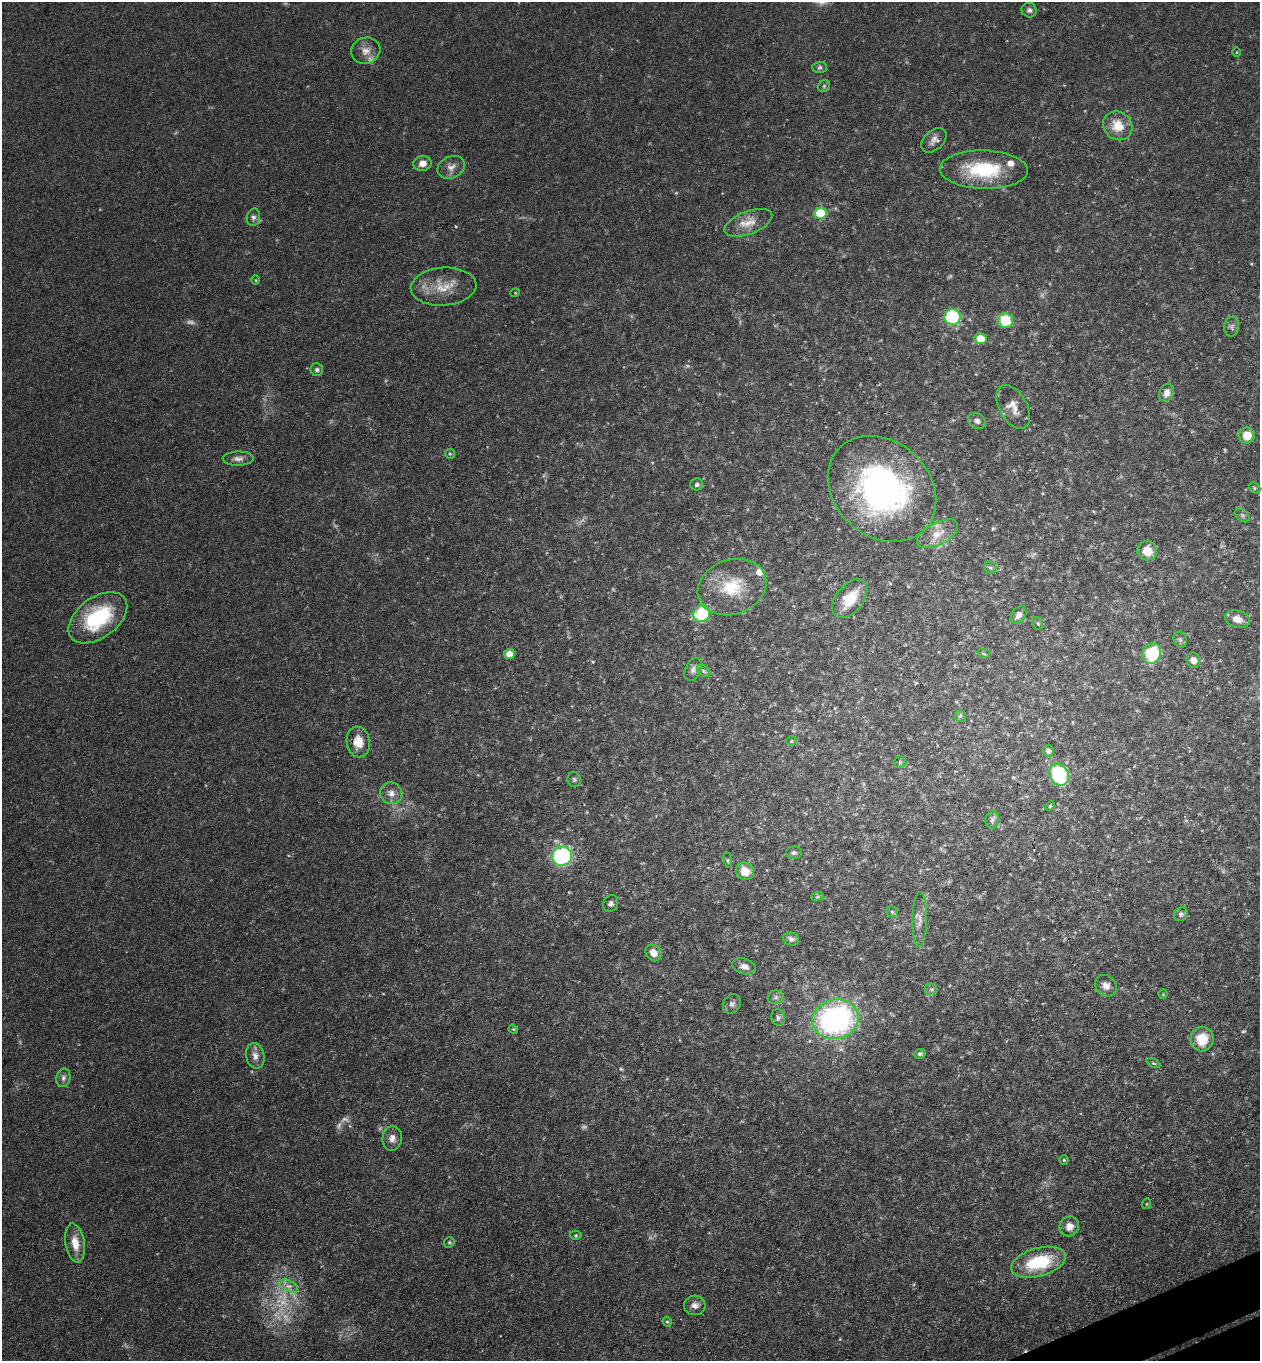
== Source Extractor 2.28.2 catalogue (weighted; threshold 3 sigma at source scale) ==
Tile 6 of 4 x 4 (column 2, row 2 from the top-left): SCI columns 1559-2816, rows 2775-4133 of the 5504 x 5548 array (HDU 1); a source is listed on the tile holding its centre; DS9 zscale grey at full resolution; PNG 1262 x 1363 px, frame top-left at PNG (2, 2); each listed source drawn as its Kron ellipse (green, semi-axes under 4 px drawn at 4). Shown black and unused: <1% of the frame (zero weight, under 3 of 4 exposures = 5% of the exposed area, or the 3 px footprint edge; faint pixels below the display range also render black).
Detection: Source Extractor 2.28.2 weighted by HDU 2 'WHT'; one run over the whole footprint, this tile lists its part. Background 0.0705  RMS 0.0058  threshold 0.0259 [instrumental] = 3 sigma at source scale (4.5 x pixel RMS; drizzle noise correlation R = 1.50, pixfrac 1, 0.05/0.05 arcsec/px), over >= 5 px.
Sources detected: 111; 14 too faint to see at this stretch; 1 cosmic-ray / hot-pixel residue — neither listed nor drawn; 2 inside a brighter listed object's ellipse — not listed separately; the other 94 listed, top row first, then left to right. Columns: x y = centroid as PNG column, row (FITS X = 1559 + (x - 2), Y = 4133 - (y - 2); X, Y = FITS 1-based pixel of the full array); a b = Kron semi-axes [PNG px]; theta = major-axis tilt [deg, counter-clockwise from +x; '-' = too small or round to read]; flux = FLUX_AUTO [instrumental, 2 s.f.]
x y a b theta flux
1029 10 7 7 - 1.8
366 51 15 13 23 5.8
1236 52 4 3 - 0.48
820 67 7 5 1 1.3
824 86 6 5 - 0.95
1118 126 15 13 -45 11
934 140 15 9 43 3.6
423 163 9 7 11 4.6
451 167 14 10 26 4.2
984 170 44 19 -2 38
821 213 6 5 - 38
253 217 8 6 77 1.8
748 223 25 11 20 9.2
256 280 4 3 - 0.48
444 287 33 19 4 15
515 293 5 3 - 0.48
952 317 8 8 - 42
1005 320 7 7 - 21
1232 327 10 7 80 2
980 339 6 5 - 12
317 370 6 6 - 1.6
1167 393 9 7 68 4
1013 407 24 14 -61 7
977 421 9 7 -29 2.4
1247 435 8 8 - 9.6
450 454 5 5 - 0.7
238 459 15 7 0 3.2
697 484 6 6 - 1.6
1255 488 6 5 - 0.79
882 489 59 47 -42 170
1242 515 8 5 -43 1.3
937 534 23 11 28 8.4
1147 551 10 9 - 9.8
990 568 6 5 - 1.2
732 587 35 27 20 28
850 599 22 13 51 16
702 614 9 8 - 35
1019 615 9 7 52 2.8
98 618 33 20 36 44
1237 619 12 8 -15 5.5
1038 623 7 5 -70 0.89
1180 640 8 6 -70 1.5
1152 653 10 9 - 30
509 654 5 5 - 6.3
984 654 6 4 -19 0.84
1193 660 8 6 -70 4
693 669 12 8 65 2.6
704 671 8 5 -38 1.3
960 716 6 5 - 1
791 741 5 4 - 0.7
358 742 15 11 -80 8.8
1048 751 6 5 - 2
900 762 6 5 - 0.97
1059 775 11 9 -61 49
574 780 7 6 - 1.3
391 793 11 10 - 4.4
1050 806 5 3 - 0.6
992 820 9 6 77 2
794 853 8 6 3 1.5
562 856 10 9 - 76
728 860 8 4 -82 0.9
745 871 9 8 - 10
817 897 6 4 18 0.72
611 903 9 7 56 1.9
892 912 5 5 - 0.91
1181 914 7 6 - 1.7
920 919 27 7 89 5
791 939 8 6 -18 2.2
653 953 9 7 -46 5.7
744 966 12 7 -19 3.6
1106 986 12 9 -44 4
931 989 6 6 - 1.3
1163 994 4 4 - 0.48
776 997 8 6 7 1.7
732 1004 10 8 57 2.2
778 1017 8 6 -79 1.6
835 1019 23 19 13 140
513 1029 5 3 - 0.55
1202 1039 12 11 - 15
920 1054 6 5 - 1.6
255 1056 13 9 -78 3.8
1153 1063 7 4 -27 0.86
63 1078 9 7 74 2
392 1138 12 9 83 3.7
1064 1160 4 4 - 0.77
1146 1204 5 3 - 0.5
1069 1226 10 9 - 4.9
576 1235 6 4 1 0.91
449 1242 5 5 - 0.86
75 1243 20 9 -81 8.5
1038 1262 28 14 15 33
288 1286 10 5 -25 3.1
695 1305 11 9 4 3.6
667 1322 5 4 - 0.74
Overlapping masked pixels (flux is a lower limit): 2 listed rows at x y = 1013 407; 695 1305